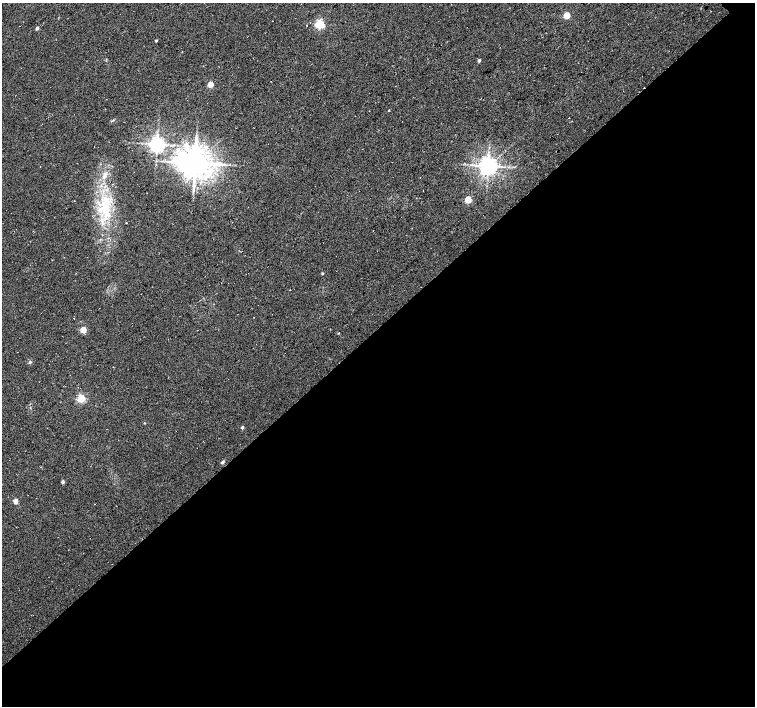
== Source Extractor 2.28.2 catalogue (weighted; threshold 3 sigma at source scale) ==
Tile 15 of 4 x 4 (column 3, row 4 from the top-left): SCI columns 3010-4514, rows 154-1561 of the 6024 x 6004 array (HDU 1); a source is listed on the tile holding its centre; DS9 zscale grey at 2 x 2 block average (1 PNG px = mean of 2 x 2 image px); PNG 757 x 708 px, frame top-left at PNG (2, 3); no overlay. Shown black and unused: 54% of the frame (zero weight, under 3 of 4 exposures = <1% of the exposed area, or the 3 px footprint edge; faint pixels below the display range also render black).
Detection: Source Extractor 2.28.2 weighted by HDU 2 'WHT'; one run over the whole footprint, this tile lists its part. Background 0.0373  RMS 0.0091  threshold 0.0409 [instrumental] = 3 sigma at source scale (4.5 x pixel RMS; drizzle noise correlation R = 1.50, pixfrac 1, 0.0396/0.0396 arcsec/px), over >= 5 px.
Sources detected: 25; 1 inside a brighter listed object's ellipse — not listed separately; the other 24 listed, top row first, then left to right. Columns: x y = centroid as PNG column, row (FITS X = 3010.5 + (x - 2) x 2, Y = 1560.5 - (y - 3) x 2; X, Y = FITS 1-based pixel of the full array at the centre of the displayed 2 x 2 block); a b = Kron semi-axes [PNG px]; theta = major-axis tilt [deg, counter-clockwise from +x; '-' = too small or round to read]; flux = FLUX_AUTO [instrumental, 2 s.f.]
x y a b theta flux
567 15 3 3 - 67
319 24 3 3 - 230
37 28 2 2 - 7.8
156 41 2 2 - 3.3
479 60 3 3 - 5.4
210 84 3 3 - 48
389 110 2 2 - 1.3
157 144 4 4 - 1100
206 147 7 4 66 9.4
195 163 8 7 - 4000
488 166 4 4 - 1700
468 200 3 3 - 72
105 206 39 10 87 100
126 223 2 2 - 1.3
322 273 2 2 - 2.7
83 330 3 3 - 58
339 333 3 2 - 1.1
30 362 4 3 - 2.5
81 398 3 3 - 150
145 423 2 2 - 1.3
242 428 2 2 - 5.7
222 462 6 3 47 3.4
62 482 3 2 - 7.2
16 501 3 3 - 23